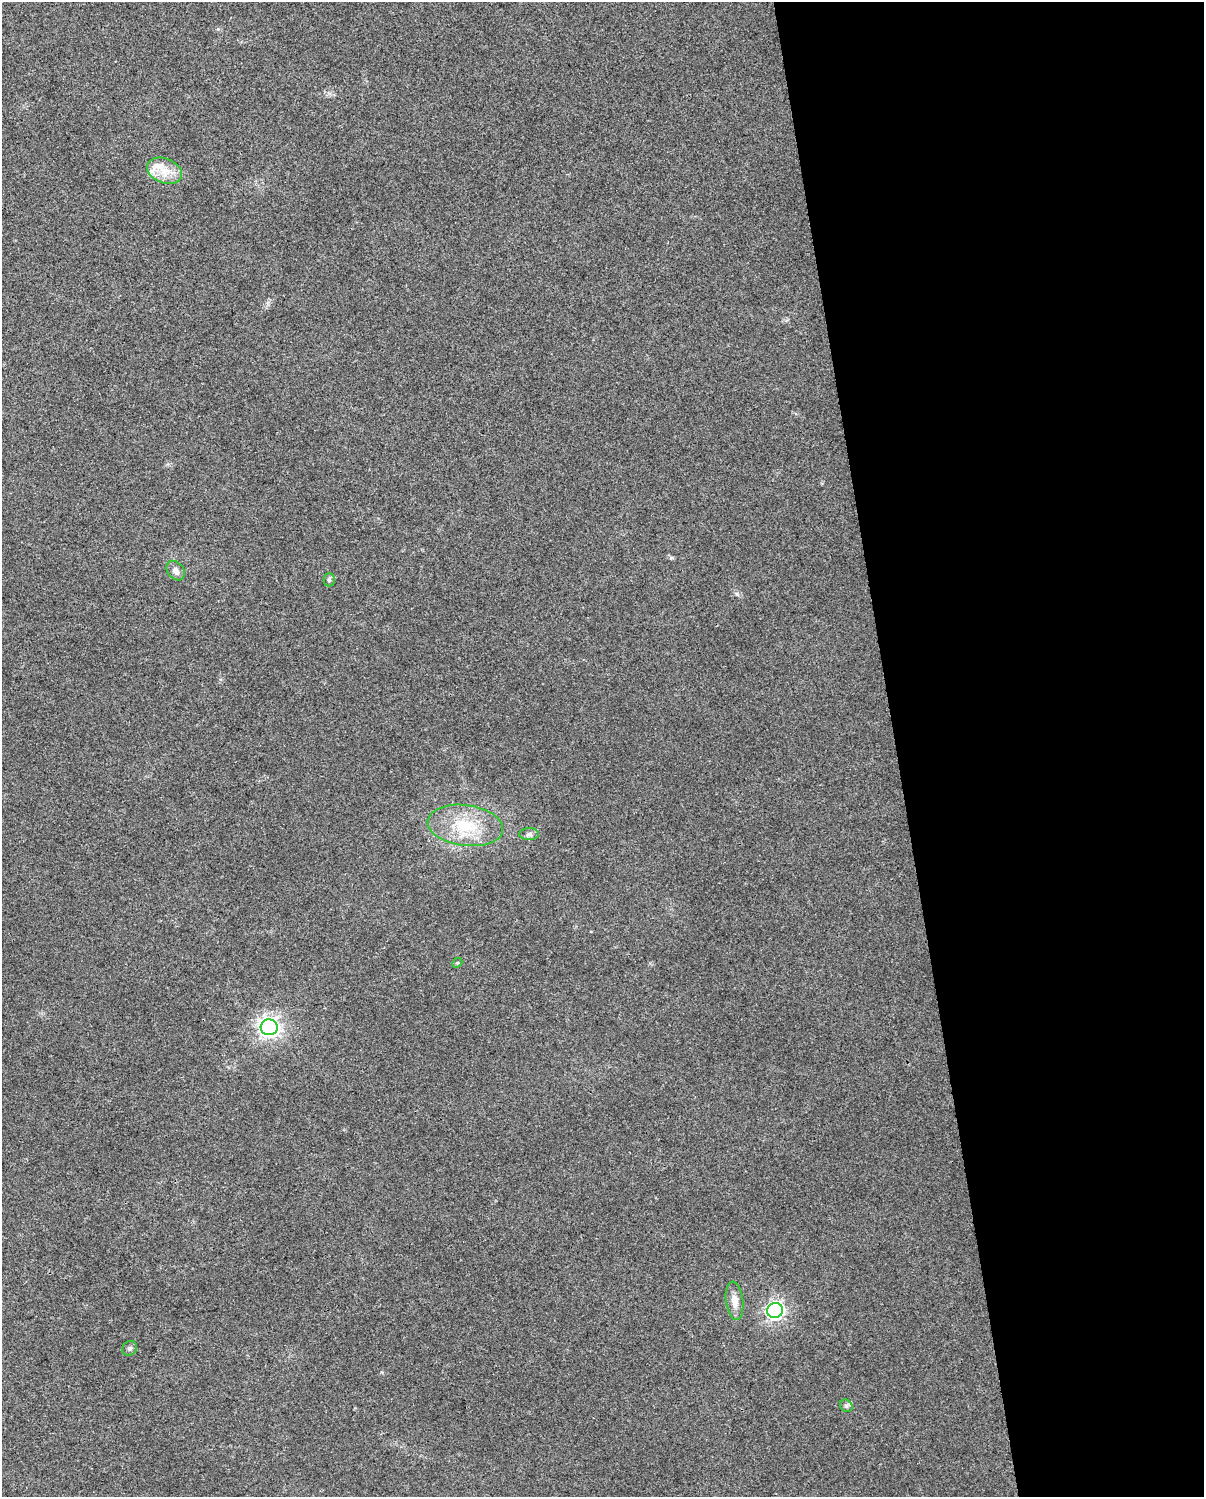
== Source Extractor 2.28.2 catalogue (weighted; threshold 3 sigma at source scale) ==
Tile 8 of 4 x 3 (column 4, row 2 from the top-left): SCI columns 3605-4806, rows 1564-3058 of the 4806 x 4576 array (HDU 1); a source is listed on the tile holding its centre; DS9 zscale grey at full resolution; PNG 1206 x 1499 px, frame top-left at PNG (2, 2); each listed source drawn as its Kron ellipse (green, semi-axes under 4 px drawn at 4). Shown black and unused: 26% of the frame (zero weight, under 3 of 4 exposures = <1% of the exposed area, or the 3 px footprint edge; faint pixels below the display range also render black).
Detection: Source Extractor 2.28.2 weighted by HDU 2 'WHT'; one run over the whole footprint, this tile lists its part. Background 0.0315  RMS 0.0041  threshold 0.0183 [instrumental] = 3 sigma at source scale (4.5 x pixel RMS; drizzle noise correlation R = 1.50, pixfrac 1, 0.0396/0.0396 arcsec/px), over >= 5 px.
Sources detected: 12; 1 inside a brighter listed object's ellipse — not listed separately; the other 11 listed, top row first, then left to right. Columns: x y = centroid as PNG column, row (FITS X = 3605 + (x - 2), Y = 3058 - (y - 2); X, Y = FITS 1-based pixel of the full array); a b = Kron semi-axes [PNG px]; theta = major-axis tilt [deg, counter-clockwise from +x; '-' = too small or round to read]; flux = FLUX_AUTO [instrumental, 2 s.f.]
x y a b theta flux
164 171 18 12 -21 6.8
175 571 11 8 -50 2.2
329 580 6 5 - 0.87
465 825 38 20 -7 20
529 834 10 6 1 1.3
457 963 6 4 42 0.5
269 1027 8 8 - 190
734 1301 19 8 -83 3.8
775 1310 8 7 - 140
130 1348 8 7 - 1.1
846 1406 7 5 -45 0.9
Unlisted compact peaks at least as high as the median listed source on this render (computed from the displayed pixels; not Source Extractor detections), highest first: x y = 737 594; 671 558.